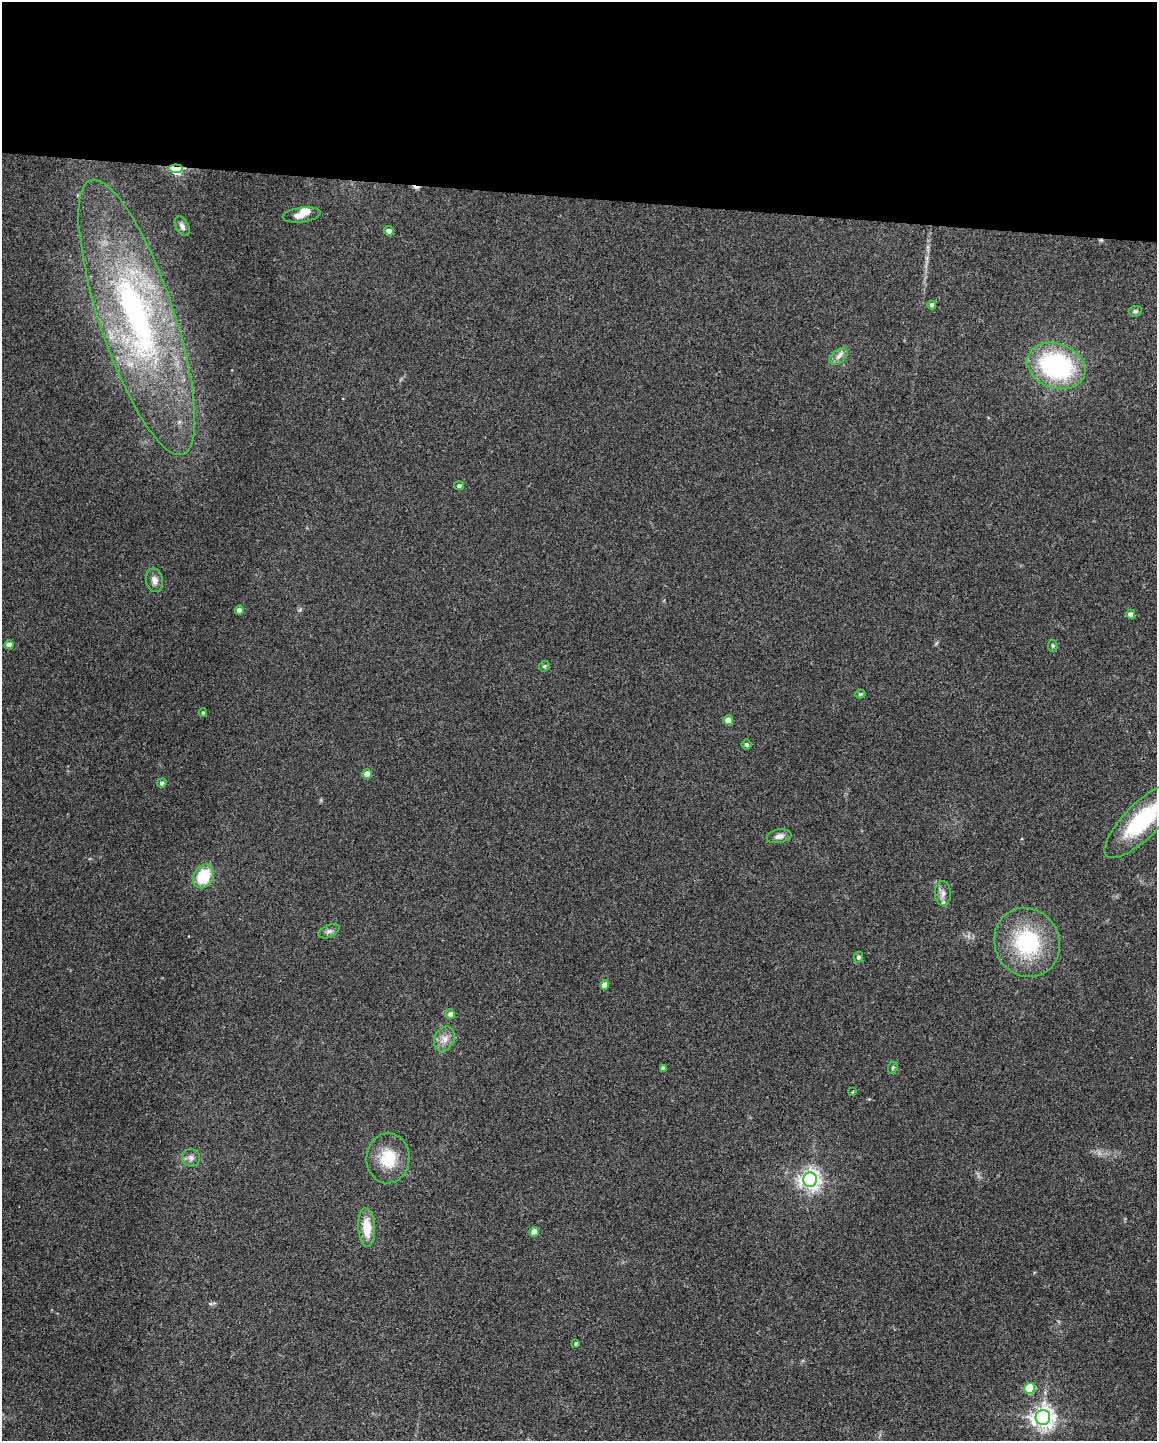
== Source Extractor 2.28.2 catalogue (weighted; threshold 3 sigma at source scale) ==
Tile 3 of 4 x 3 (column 3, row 1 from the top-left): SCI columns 2315-3469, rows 3101-4539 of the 4625 x 4647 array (HDU 1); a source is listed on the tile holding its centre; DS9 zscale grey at full resolution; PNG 1159 x 1443 px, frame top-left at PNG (2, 2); each listed source drawn as its Kron ellipse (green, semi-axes under 4 px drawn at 4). Shown black and unused: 14% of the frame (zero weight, under 3 of 4 exposures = <1% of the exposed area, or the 3 px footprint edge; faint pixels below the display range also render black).
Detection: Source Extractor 2.28.2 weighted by HDU 2 'WHT'; one run over the whole footprint, this tile lists its part. Background 0.0823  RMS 0.0066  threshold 0.0296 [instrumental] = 3 sigma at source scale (4.5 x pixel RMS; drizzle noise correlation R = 1.50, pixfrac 1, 0.05/0.05 arcsec/px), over >= 5 px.
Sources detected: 46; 1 cosmic-ray / hot-pixel residue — neither listed nor drawn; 2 inside a brighter listed object's ellipse — not listed separately; the other 43 listed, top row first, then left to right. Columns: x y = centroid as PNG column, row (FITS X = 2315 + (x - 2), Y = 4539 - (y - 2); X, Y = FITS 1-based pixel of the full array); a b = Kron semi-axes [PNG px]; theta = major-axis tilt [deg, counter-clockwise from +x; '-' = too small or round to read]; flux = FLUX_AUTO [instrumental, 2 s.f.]
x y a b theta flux
176 169 6 4 -6 110
302 215 19 7 8 5.8
182 226 10 6 -63 2.7
389 231 5 4 - 3
932 305 4 4 - 1.9
1135 311 6 5 - 1.6
137 317 145 37 -71 220
838 356 10 6 39 3.2
1056 366 30 22 -20 98
459 486 5 4 - 1.4
154 580 12 8 -79 4.3
239 610 4 4 - 3.8
1131 614 4 4 - 4.5
9 645 4 4 - 5.1
1053 646 6 5 - 1
544 666 5 5 - 1.1
860 694 5 4 - 0.91
203 713 4 3 - 0.89
728 720 5 4 - 8.8
746 744 5 5 - 1.7
367 774 5 4 - 8.1
162 783 5 4 - 1.7
1142 821 50 17 45 64
779 836 12 6 10 3.5
203 876 12 9 59 25
943 893 12 8 89 3.6
329 931 11 6 24 2.3
1027 942 35 32 -62 59
858 957 5 4 - 1.7
605 985 4 4 - 5
450 1014 5 4 - 3.1
444 1039 13 10 65 5.5
663 1068 4 4 - 1.9
893 1068 6 4 67 1.1
853 1092 3 3 - 0.85
191 1158 9 9 - 2.9
388 1158 25 21 86 22
810 1180 7 7 - 390
367 1227 19 8 -86 14
534 1232 5 4 - 9.9
576 1343 3 3 - 1.3
1030 1388 5 5 - 35
1043 1417 7 7 - 480
Overlapping masked pixels (flux is a lower limit): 1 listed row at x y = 176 169
Isophote crosses this tile's border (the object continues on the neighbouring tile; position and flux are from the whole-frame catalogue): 1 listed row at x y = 1142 821